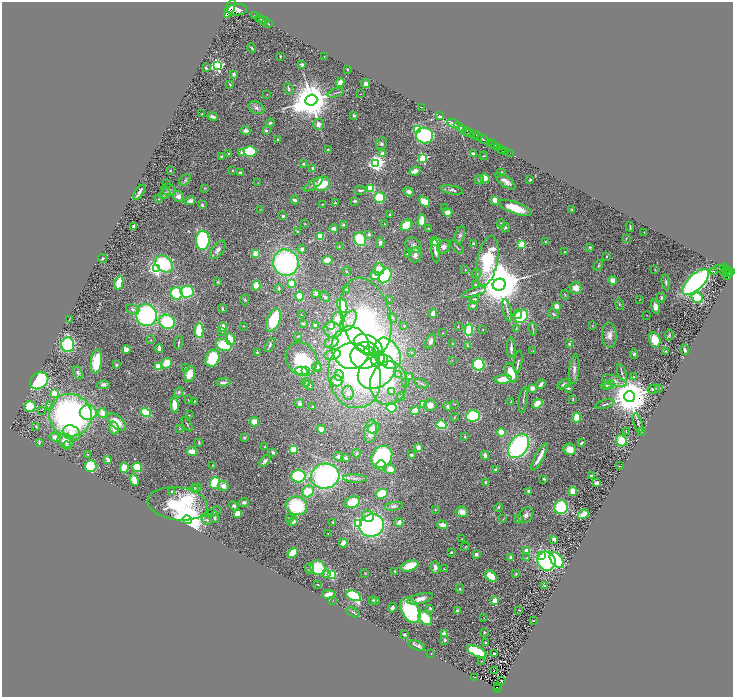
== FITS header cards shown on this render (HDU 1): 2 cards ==
NAXIS1  =                 1461
NAXIS2  =                 1389

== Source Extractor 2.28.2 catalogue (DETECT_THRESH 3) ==
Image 1461 x 1389 px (HDU 1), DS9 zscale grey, zoomed out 1/2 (1 PNG px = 2 x 2 image px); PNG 735 x 699 px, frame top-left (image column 1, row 1389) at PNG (2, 2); each listed source drawn as its Kron ellipse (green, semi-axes under 4 px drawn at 4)
Background 0.853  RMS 0.048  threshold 0.143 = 3 sigma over >= 5 px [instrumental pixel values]
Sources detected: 496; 13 cannot appear on this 1/2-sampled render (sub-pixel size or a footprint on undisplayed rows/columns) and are neither listed nor drawn; the other 483 listed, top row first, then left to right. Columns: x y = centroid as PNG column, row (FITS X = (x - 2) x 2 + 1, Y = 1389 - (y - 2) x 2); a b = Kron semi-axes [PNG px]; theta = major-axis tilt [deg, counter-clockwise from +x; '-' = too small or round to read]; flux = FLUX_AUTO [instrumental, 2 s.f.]
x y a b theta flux
230 8 10 4 66 7200
237 10 10 5 4 8300
254 16 3 2 - 1100
259 18 4 2 - 1400
264 21 5 2 - 1600
268 23 2 1 - 78
252 48 5 3 - 13
280 56 3 2 - 7.8
324 56 2 1 - 3.5
302 65 4 3 - 18
217 66 3 3 - 1900
206 68 3 3 - 11
347 69 2 2 - 28
233 74 3 3 - 34
340 83 4 3 - 93
230 84 4 3 - 8.7
366 84 4 4 - 33
288 89 6 3 -72 15
336 93 8 2 18 12
267 94 3 2 - 2.6
360 94 2 1 - 2.4
311 100 6 5 - 40000
421 107 3 2 - 4.3
256 108 8 6 -22 37
202 114 2 2 - 18
354 115 3 3 - 15
440 116 3 3 - 36
213 117 5 3 - 45
270 123 4 3 - 19
453 123 6 2 -28 3000
318 124 5 5 - 54
459 127 6 2 -31 3600
417 129 3 3 - 590
246 130 5 4 - 36
462 130 4 2 - 520
266 131 3 3 - 14
467 131 2 2 - 550
469 132 2 2 - 730
474 134 4 2 - 720
425 136 8 8 - 1100
478 136 4 2 - 830
483 139 6 2 -29 2800
278 140 3 3 - 16
489 142 2 1 - 730
382 144 6 5 - 19
493 144 5 2 - 1200
498 147 2 2 - 390
328 149 2 2 - 18
501 149 2 2 - 250
506 151 2 1 - 47
250 152 6 5 - 340
229 153 3 3 - 8.9
242 153 2 2 - 170
510 153 2 1 - 19
382 154 3 3 - 89
473 154 4 3 - 24
221 156 4 3 - 11
484 156 4 1 - 6
423 158 3 3 - 780
376 163 4 4 - 3500
303 164 3 3 - 10
313 168 4 3 - 26
233 170 3 3 - 7
170 171 2 2 - 20
415 171 5 3 - 49
502 172 5 3 - 13
240 173 4 3 - 29
485 178 5 4 - 150
185 180 6 4 42 20
479 180 5 4 - 20
530 180 3 2 - 8.6
505 181 12 5 -37 70
258 183 3 2 - 3.5
167 184 2 1 - 4.6
313 184 11 3 34 25
322 184 8 7 - 300
205 188 4 2 - 5.8
371 188 4 4 - 220
169 190 7 5 -23 27
360 190 6 2 0 22
452 190 11 4 -10 25
139 192 8 2 57 39
409 192 5 4 - 46
165 193 6 3 45 17
178 196 6 5 - 37
379 198 5 5 - 310
158 199 4 2 - 5.4
294 200 4 3 - 29
495 200 4 3 - 93
190 201 5 4 - 42
355 201 3 2 - 21
424 201 6 4 -38 130
335 203 3 2 - 9
322 204 2 1 - 3.9
202 205 4 3 - 21
445 208 4 3 - 11
515 208 17 5 -20 250
260 209 3 2 - 3.7
572 210 4 3 - 9.2
448 212 5 4 - 69
390 215 4 3 - 8.8
283 216 4 3 - 18
422 221 6 4 86 140
501 223 4 4 - 11
305 224 3 2 - 4.8
385 224 3 2 - 4
343 225 3 3 - 14
406 225 6 5 - 250
134 226 4 2 - 45
630 227 5 2 - 13
334 228 4 3 - 32
428 228 3 3 - 7.7
505 228 5 4 - 16
297 231 3 3 - 7.9
644 232 2 1 - 8.1
369 234 4 3 - 25
460 235 9 4 73 26
320 236 4 4 - 180
360 239 7 5 -60 460
626 239 3 2 - 5.1
203 240 9 7 89 880
435 241 5 4 - 190
380 242 5 4 - 30
545 242 2 2 - 16
473 244 4 3 - 23
522 244 3 3 - 620
414 245 9 6 -40 43
339 247 3 2 - 6.3
444 247 7 6 - 41
457 247 9 2 -46 12
590 247 4 3 - 15
302 249 4 4 - 31
218 250 10 5 52 42
436 251 12 4 -84 43
565 252 2 2 - 11
256 253 4 3 - 130
407 254 2 2 - 5.9
415 255 7 6 - 46
606 256 2 2 - 11
102 258 5 3 - 12
327 260 5 4 - 65
487 261 25 10 78 730
286 263 13 12 - 1700
164 264 10 7 -42 480
598 265 6 3 58 11
724 267 3 2 - 270
156 268 4 4 - 2800
379 269 6 5 - 120
465 269 2 2 - 3.2
655 269 3 3 - 4.6
723 270 9 4 -20 87
727 270 3 1 - 240
713 271 3 2 - 11
347 272 4 3 - 8
731 272 3 2 - 760
728 273 4 2 - 480
476 274 5 5 - 16
728 275 4 3 - 510
375 276 5 4 - 110
385 276 8 6 59 660
613 280 4 4 - 68
218 282 3 2 - 7.7
666 282 8 4 -83 19
696 282 17 7 44 2300
119 283 7 3 76 260
292 283 3 3 - 170
475 285 4 3 - 13
499 285 6 6 - 55000
256 286 5 4 - 140
278 288 3 2 - 16
576 288 6 6 - 75
346 289 4 3 - 7.6
187 292 6 5 - 570
474 292 12 3 19 27
316 293 2 2 - 120
177 294 6 6 - 530
565 295 5 2 - 7.9
300 296 4 3 - 240
325 297 5 3 - 15
697 297 5 5 - 160
661 298 5 3 - 16
389 299 3 2 - 4.4
474 299 4 4 - 24
245 300 5 3 - 12
639 300 3 1 - 3.7
619 304 6 2 -79 9.1
342 305 7 4 -70 330
473 306 5 4 - 21
557 306 3 3 - 59
656 307 7 4 -76 57
133 309 7 4 -20 25
222 309 4 3 - 11
507 310 11 3 -75 24
433 313 5 3 - 80
518 314 5 4 - 160
553 314 6 3 -28 14
146 315 11 10 - 1500
301 315 2 1 - 2.9
646 315 2 2 - 3.6
521 316 7 6 - 430
366 317 40 24 -75 1900
392 318 5 4 - 14
69 319 3 1 - 4.8
338 319 7 6 - 120
273 320 12 6 69 350
348 321 12 6 57 94
167 322 8 7 - 540
303 323 3 2 - 14
315 325 4 3 - 18
404 325 4 3 - 5.6
243 326 3 2 - 4.5
331 326 4 3 - 42
458 326 2 2 - 6
592 326 4 2 - 5
223 327 5 3 - 97
516 328 3 3 - 7.3
533 329 6 2 -80 12
332 330 9 7 -22 75
469 330 6 4 86 410
483 330 2 1 - 6.1
199 331 7 4 -90 320
222 331 2 2 - 20
442 333 2 2 - 3.9
609 335 12 7 -87 69
669 335 6 3 84 11
298 336 3 2 - 5.9
230 339 6 4 -77 110
151 340 3 2 - 5.1
655 340 7 5 -73 170
430 341 8 4 67 42
331 342 7 5 26 54
179 343 6 2 84 11
68 344 7 6 - 720
452 344 2 2 - 3.9
569 344 3 3 - 11
224 345 8 5 -22 320
270 345 7 3 66 17
368 345 15 8 -25 2100
467 345 4 3 - 6
350 348 21 19 -79 1800
511 348 10 3 -89 37
126 349 4 3 - 51
159 349 4 2 - 57
685 350 5 3 - 17
369 351 5 4 - 590
533 351 3 1 - 3
666 351 2 2 - 6.7
257 352 3 3 - 7.1
412 352 3 2 - 6.9
388 353 17 11 -59 980
333 354 8 5 14 38
634 354 5 3 - 16
365 355 15 13 18 4100
212 358 9 6 68 400
301 359 18 15 -57 470
378 359 8 6 67 1100
383 360 6 5 - 930
452 360 2 2 - 2.6
96 361 12 5 81 330
518 362 11 3 81 24
167 363 6 5 - 160
116 365 4 3 - 13
479 365 6 6 - 660
158 367 4 4 - 170
317 367 5 3 - 18
186 368 4 3 - 12
574 369 15 5 84 52
302 371 6 4 -8 360
305 371 3 3 - 120
377 372 20 15 36 1400
622 372 9 3 -73 18
78 373 7 4 -68 22
511 373 10 5 -69 210
190 374 8 5 74 110
399 374 3 2 - 5.9
339 375 5 4 - 31
355 376 33 26 -77 1600
410 376 4 3 - 27
633 377 3 2 - 3.7
503 379 8 4 4 250
39 381 10 7 35 820
337 381 6 5 - 140
614 381 13 5 -18 57
223 382 7 3 3 32
306 382 4 3 - 7.9
388 383 21 18 82 600
405 383 3 2 - 2.9
421 383 7 2 -22 11
541 384 5 3 - 35
564 384 6 3 29 20
609 384 5 3 - 15
103 385 6 4 3 34
309 385 5 3 - 16
607 385 5 4 - 19
532 388 4 3 - 44
569 388 3 2 - 17
659 388 3 2 - 6.1
654 389 6 2 14 12
392 391 4 3 - 30
179 392 5 4 - 15
54 393 3 3 - 290
348 393 7 5 -83 48
401 397 4 4 - 19
629 397 5 5 - 41000
573 399 4 2 - 6.8
188 400 4 2 - 4.7
523 400 13 2 82 16
194 401 2 2 - 5.8
511 401 2 2 - 3.9
300 403 4 4 - 24
424 404 4 3 - 160
455 404 4 2 - 4.4
537 404 5 3 - 150
605 404 10 2 17 17
174 405 8 4 -84 110
430 405 6 5 - 53
49 406 3 3 - 25
312 406 2 2 - 7.8
447 406 4 3 - 20
30 407 6 5 - 200
392 408 5 5 - 370
42 410 2 1 - 32
415 411 5 4 - 86
88 413 8 7 - 360
102 413 5 4 - 66
146 413 5 4 - 330
70 415 21 21 - 2700
189 415 3 3 - 6.3
473 416 7 5 5 570
454 417 4 3 - 8.4
577 418 5 3 - 310
117 422 11 6 -41 150
254 422 5 4 - 100
638 423 10 3 -72 16
187 424 8 3 -61 15
441 425 5 4 - 340
36 426 3 3 - 8.3
114 428 7 4 -76 68
180 428 3 3 - 7.3
374 428 6 4 31 33
321 429 5 4 - 59
371 431 11 6 81 110
626 431 2 1 - 3.7
641 431 4 2 - 6
501 432 4 3 - 200
72 433 9 7 -30 96
55 437 6 4 -15 92
465 437 3 3 - 11
244 438 4 3 - 10
66 441 8 6 -26 89
621 441 6 5 - 210
39 442 4 2 - 11
199 442 4 2 - 7.1
581 443 3 2 - 26
67 446 4 3 - 23
519 446 13 9 54 1400
265 447 3 3 - 7.6
418 447 3 3 - 49
293 449 3 3 - 540
570 449 6 5 - 120
192 451 5 3 - 110
273 452 4 3 - 16
356 453 4 4 - 16
88 454 3 2 - 7
411 455 3 3 - 15
485 455 4 3 - 32
338 456 4 4 - 32
382 457 12 10 54 1100
540 457 15 3 62 94
346 458 4 3 - 24
108 460 3 3 - 47
265 461 7 3 48 31
213 465 3 2 - 5.1
381 465 5 5 - 75
90 466 6 6 - 420
620 466 2 1 - 3.7
137 467 5 4 - 310
124 468 5 4 - 88
390 469 5 4 - 95
495 470 4 3 - 11
591 475 4 2 - 12
298 476 7 6 - 470
325 476 14 12 14 1800
355 478 12 3 -2 28
544 479 3 2 - 12
134 480 6 3 -66 89
486 482 4 3 - 13
215 483 6 5 - 450
596 483 4 3 - 34
223 486 6 4 -24 56
194 488 4 4 - 13
197 488 5 4 - 14
528 491 2 2 - 43
573 491 4 4 - 110
172 492 2 2 - 37
308 492 6 5 - 210
382 494 6 4 25 190
352 502 8 5 19 160
244 503 5 4 - 27
178 504 30 16 -7 880
234 506 5 4 - 29
296 506 11 9 -17 580
394 506 9 4 8 27
498 507 4 3 - 16
561 507 7 7 - 670
436 510 3 2 - 4.4
214 512 7 3 30 12
462 512 6 5 - 73
237 514 4 3 - 180
583 514 6 3 32 120
526 515 9 6 47 40
368 516 6 5 - 81
215 517 6 4 -81 22
289 518 4 3 - 12
503 519 3 2 - 3.8
518 519 4 4 - 14
187 520 5 4 - 37000
207 520 5 3 - 15
293 521 5 4 - 51
333 522 3 3 - 7.2
399 522 4 3 - 90
358 523 3 3 - 720
372 525 12 11 - 1800
443 525 5 3 - 87
328 533 2 2 - 2.9
462 539 4 2 - 5
554 539 3 3 - 40
343 543 4 3 - 70
465 547 4 2 - 5.9
527 551 2 2 - 280
451 552 3 3 - 12
293 553 6 3 48 210
476 554 4 3 - 22
542 556 3 3 - 1000
511 557 4 3 - 26
527 558 4 3 - 7.7
557 560 9 5 -50 560
546 561 9 9 - 1000
410 566 9 5 19 200
435 567 6 3 -88 42
318 568 8 7 - 350
309 569 5 4 - 13
444 569 3 2 - 4.3
395 571 2 2 - 11
365 573 2 2 - 5.5
327 574 3 2 - 140
331 574 3 3 - 850
516 574 4 3 - 7.8
491 576 7 4 -45 160
318 585 2 2 - 4.4
544 585 3 2 - 10
460 589 4 3 - 12
328 594 6 4 0 79
354 596 8 5 -26 560
420 599 13 5 14 64
372 600 3 2 - 6.3
376 600 3 2 - 28
495 600 3 3 - 250
332 601 3 2 - 3.3
392 608 5 3 - 27
430 608 4 3 - 15
410 610 14 8 -61 800
519 610 2 1 - 3.7
457 611 3 3 - 15
353 612 7 3 -27 14
425 618 8 5 -49 270
484 618 2 1 - 2.2
534 621 2 1 - 5.4
484 632 2 2 - 19
444 633 2 2 - 140
404 634 3 3 - 17
445 640 3 3 - 15
485 643 2 2 - 9.4
417 645 9 3 -21 32
477 651 10 5 -24 390
431 654 2 1 - 5.5
495 654 3 3 - 32
482 661 2 1 - 3.6
494 671 3 2 - 130
475 677 3 1 - 83
501 681 2 1 - 3.7
498 686 2 1 - 15
498 688 3 2 - 140
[13 sub-pixel or undisplayed-footprint detections neither listed nor drawn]